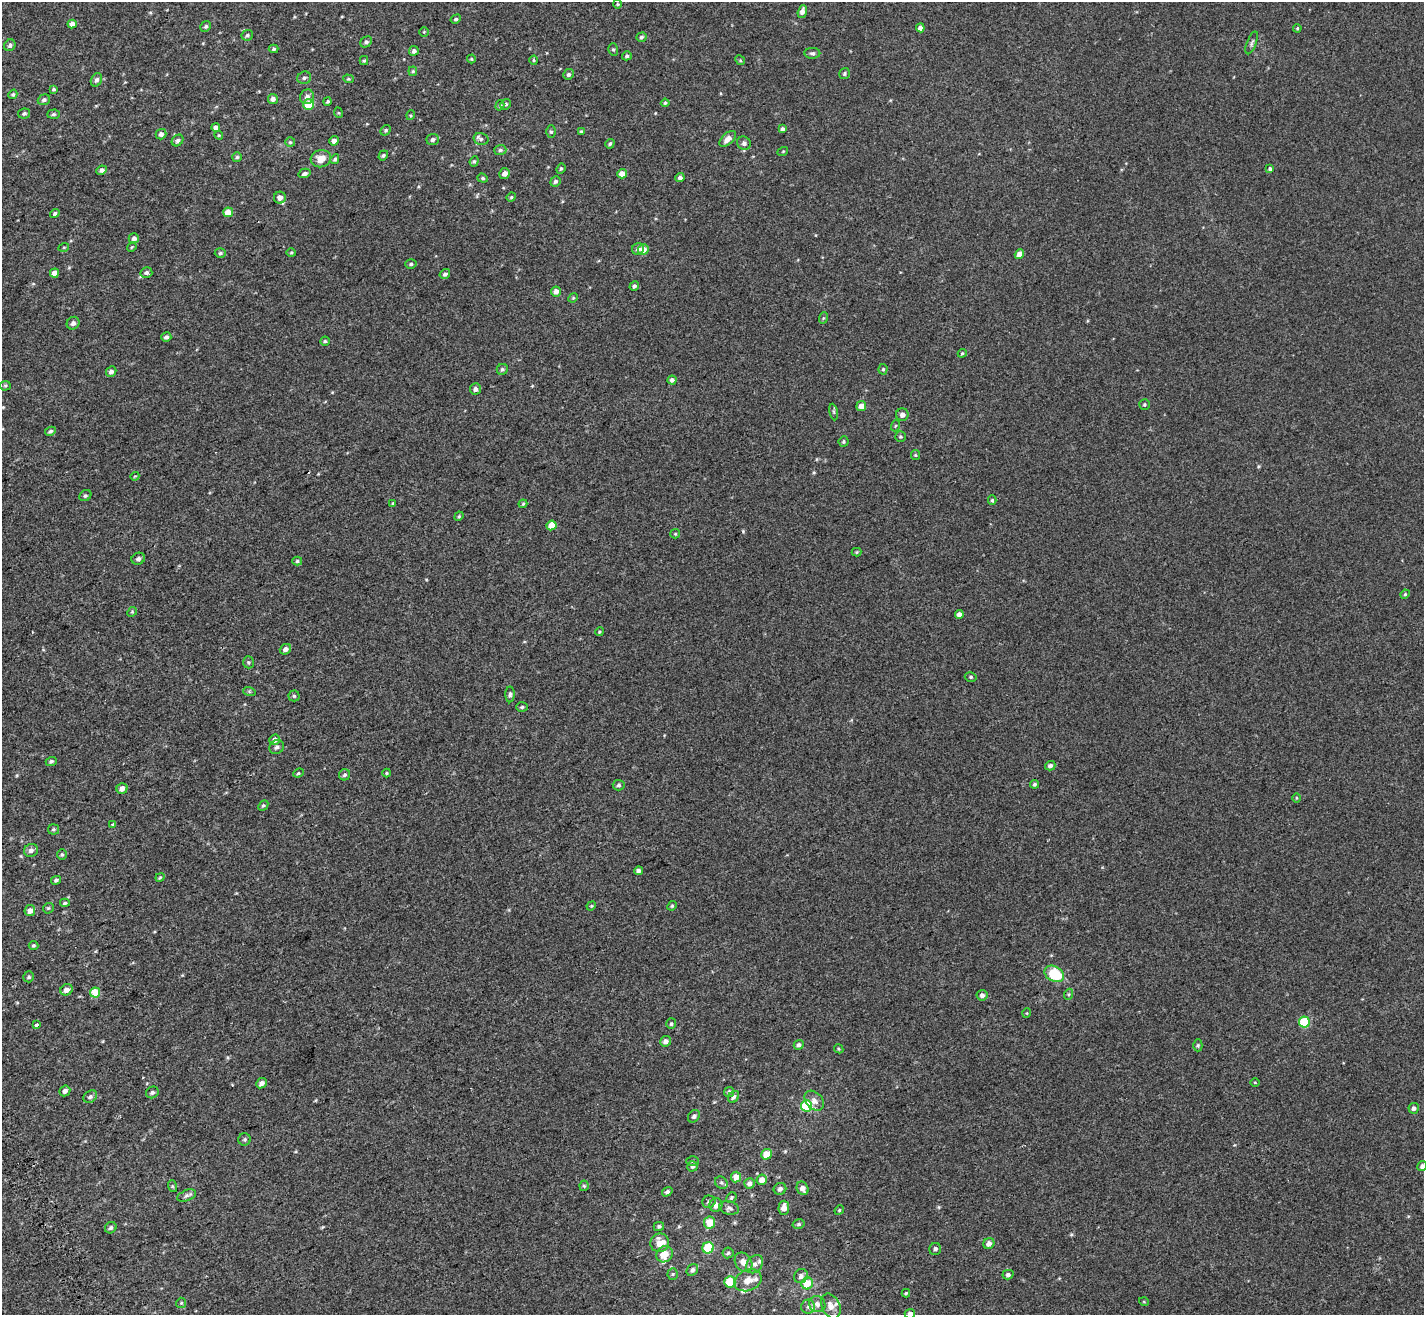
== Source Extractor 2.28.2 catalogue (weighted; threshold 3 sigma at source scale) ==
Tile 7 of 4 x 4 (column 3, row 2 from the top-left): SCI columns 2946-4367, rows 2874-4186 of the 5889 x 5690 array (HDU 1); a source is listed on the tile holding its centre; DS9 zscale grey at full resolution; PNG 1426 x 1317 px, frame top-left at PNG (2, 2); each listed source drawn as its Kron ellipse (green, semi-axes under 4 px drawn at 4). Shown black and unused: <1% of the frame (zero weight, under 2 of 3 exposures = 6% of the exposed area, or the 3 px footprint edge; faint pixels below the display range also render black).
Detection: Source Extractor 2.28.2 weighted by HDU 2 'WHT'; one run over the whole footprint, this tile lists its part. Background 0.00116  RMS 0.0065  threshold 0.0294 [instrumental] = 3 sigma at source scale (4.5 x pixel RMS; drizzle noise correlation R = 1.50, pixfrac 1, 0.0396/0.0396 arcsec/px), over >= 5 px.
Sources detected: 238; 1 cosmic-ray / hot-pixel residue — neither listed nor drawn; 6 inside a brighter listed object's ellipse — not listed separately; the other 231 listed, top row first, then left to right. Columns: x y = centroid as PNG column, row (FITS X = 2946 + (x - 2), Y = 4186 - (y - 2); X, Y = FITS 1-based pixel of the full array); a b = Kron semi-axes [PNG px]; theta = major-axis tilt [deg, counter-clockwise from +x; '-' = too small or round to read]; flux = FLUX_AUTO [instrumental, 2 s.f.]
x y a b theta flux
617 4 4 3 - 0.57
802 11 6 4 71 2.7
456 19 5 4 - 0.98
72 24 4 4 - 3.5
206 26 5 5 - 1
920 28 4 4 - 2.8
1297 28 4 3 - 0.64
424 32 4 4 - 0.63
247 35 6 5 - 1.2
641 37 5 4 - 1.3
366 42 6 5 - 1.4
1252 43 12 4 69 1.5
10 45 6 5 - 1.5
274 49 5 4 - 0.9
613 49 6 5 - 0.98
414 51 5 4 - 1.8
812 53 8 5 1 1.3
627 56 5 4 - 1.1
471 59 4 4 - 0.62
534 60 4 4 - 0.67
740 60 5 4 - 0.7
364 61 4 4 - 0.75
413 71 4 4 - 0.7
568 74 5 5 - 1.4
844 74 5 5 - 0.98
304 78 7 6 - 1.4
348 79 5 4 - 0.73
96 80 7 5 61 2
54 89 4 4 - 0.9
13 94 5 4 - 0.87
307 97 7 7 - 2.7
273 99 5 5 - 2.4
44 100 6 5 - 1.5
328 101 4 4 - 0.81
665 103 4 4 - 0.75
506 104 5 5 - 1.1
309 105 5 5 - 15
500 105 5 4 - 0.88
24 113 6 5 - 1.2
339 113 5 3 - 0.52
53 114 6 4 3 0.96
411 115 5 3 - 0.64
216 127 4 4 - 2.6
782 129 4 4 - 1.4
385 130 6 4 42 0.91
581 131 4 3 - 0.61
551 132 6 5 - 0.98
161 134 5 5 - 1.9
219 135 4 4 - 0.68
433 139 6 5 - 1.7
481 139 7 5 -15 1.6
728 139 10 5 40 4.3
178 140 6 5 - 1.4
334 141 5 4 - 2.4
290 142 5 5 - 0.78
744 143 7 6 - 1.9
610 144 5 4 - 1
500 150 6 5 - 1.2
783 151 5 3 - 0.5
383 155 5 4 - 0.97
237 157 5 5 - 0.95
321 159 10 8 15 5.9
335 159 5 4 - 1
474 161 5 4 - 0.81
561 169 5 4 - 0.73
1270 169 4 4 - 1.1
101 170 5 4 - 1.9
305 173 6 4 15 1.8
505 174 5 5 - 3
622 174 5 4 - 4.7
680 177 4 4 - 1.8
483 178 5 4 - 0.85
555 181 5 5 - 1.3
511 197 5 4 - 0.75
280 198 6 6 - 3.7
228 212 5 4 - 6.2
55 214 5 4 - 1.1
134 238 5 5 - 1.9
64 247 5 3 - 0.51
132 247 5 4 - 0.61
638 249 6 5 - 2
643 249 5 5 - 5.4
220 253 5 4 - 1
291 253 5 3 - 0.64
1019 254 5 4 - 5
411 264 6 4 17 1.1
54 273 5 4 - 4.7
146 273 6 5 - 1.5
445 274 5 5 - 1.5
634 286 5 4 - 1.6
556 291 5 5 - 3.3
573 298 5 4 - 0.63
823 318 6 3 71 0.65
73 323 7 6 - 2.1
166 337 5 4 - 1.5
325 341 4 4 - 0.8
962 353 4 4 - 0.67
502 369 5 5 - 1.1
883 369 5 4 - 0.8
111 372 5 5 - 2
672 380 4 4 - 1.6
5 386 5 5 - 0.83
475 389 5 5 - 2.3
1144 405 5 5 - 0.86
861 406 5 5 - 4.6
834 412 8 4 -80 0.92
902 415 6 6 - 2.6
895 426 6 3 71 0.67
50 431 6 4 28 1.4
901 437 5 5 - 0.91
843 442 5 5 - 0.9
915 455 5 4 - 0.67
135 476 4 3 - 0.53
85 496 6 5 - 1.1
992 500 5 4 - 0.78
393 503 4 3 - 0.6
523 504 4 3 - 0.72
459 516 5 4 - 0.68
552 525 5 4 - 7.2
675 534 5 4 - 0.67
857 552 5 4 - 0.68
138 559 7 6 - 1.6
297 561 5 4 - 0.86
1405 594 5 4 - 0.7
132 612 5 4 - 0.68
959 614 4 4 - 3.2
599 632 4 3 - 0.6
285 649 6 5 - 2.2
249 662 6 5 - 0.91
971 677 6 4 -15 0.94
249 691 6 4 -19 0.71
510 694 8 4 90 1.4
294 696 5 5 - 0.98
522 707 6 4 2 1.1
274 740 6 5 - 2.4
277 747 8 6 38 1.9
51 761 5 4 - 1.1
1050 766 5 4 - 1.7
298 773 5 4 - 0.77
387 773 4 4 - 0.63
345 775 6 5 - 1.3
1034 784 4 4 - 1.1
619 785 6 5 - 1.2
122 788 5 5 - 3.1
1296 798 5 3 - 0.52
263 805 6 4 47 0.93
113 824 3 3 - 6.4
53 829 5 5 - 0.86
31 850 7 6 - 2.3
62 855 5 5 - 0.84
638 871 4 4 - 1.9
160 878 5 3 - 0.61
56 880 5 4 - 1.3
65 903 5 4 - 0.8
591 906 5 4 - 0.57
672 906 5 4 - 0.75
48 908 6 5 - 0.78
30 910 6 5 - 3
33 945 5 4 - 0.89
1054 974 10 7 -28 25
29 977 5 5 - 1
67 990 6 5 - 2.7
95 993 5 5 - 14
1069 994 5 3 - 0.69
982 995 5 5 - 1.9
1027 1013 5 3 - 0.49
1304 1022 5 5 - 24
671 1024 5 5 - 0.96
36 1025 3 3 - 8.2
666 1041 5 5 - 2.2
799 1045 5 4 - 1.5
1198 1045 6 4 -89 0.93
839 1049 5 3 - 0.65
1255 1082 5 3 - 0.51
261 1083 6 4 42 2.3
65 1091 6 5 - 2.2
152 1092 6 5 - 1.4
729 1092 5 5 - 1.4
90 1097 7 5 34 1.7
734 1097 6 5 - 1.6
814 1101 11 8 -47 3.4
806 1106 5 5 - 28
1414 1108 5 5 - 1.7
694 1116 7 5 49 1.4
245 1139 6 6 - 1.2
766 1154 5 5 - 9.5
693 1161 6 5 - 0.98
692 1166 5 5 - 1.3
1422 1166 5 4 - 2
736 1177 5 5 - 5.8
762 1180 5 5 - 4.3
721 1183 7 5 -43 1.2
749 1183 5 5 - 2.4
172 1186 6 4 -71 0.72
584 1186 5 4 - 0.88
803 1188 7 5 -65 3.4
780 1189 6 6 - 1.8
667 1192 5 4 - 1.4
187 1196 10 5 21 1.8
731 1197 6 4 47 0.81
709 1202 7 6 - 1.5
716 1205 6 6 - 3.9
729 1208 10 6 -13 1.9
784 1208 7 5 87 4.4
839 1210 5 4 - 0.63
710 1222 6 5 - 11
799 1224 6 5 - 1.1
659 1226 5 4 - 1.2
111 1228 6 5 - 1.3
660 1243 9 9 - 7.3
989 1244 6 5 - 3.3
708 1248 6 5 - 26
935 1249 6 6 - 1.5
728 1253 5 5 - 1
665 1254 9 7 43 8.2
743 1262 10 8 -56 5.2
755 1264 10 7 54 3.4
692 1270 6 5 - 1.7
673 1274 5 5 - 0.93
1008 1275 5 4 - 1.3
801 1276 7 6 - 2.4
748 1280 14 10 22 6.1
730 1282 5 5 - 21
807 1283 6 6 - 10
906 1293 4 4 - 0.71
1144 1302 5 3 - 0.49
181 1303 5 5 - 0.82
817 1304 8 7 - 2.7
831 1306 13 9 -64 4.9
808 1307 7 7 - 1.8
910 1314 5 5 - 2.1
Isophote crosses this tile's border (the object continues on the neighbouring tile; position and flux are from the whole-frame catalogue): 2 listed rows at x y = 1422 1166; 910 1314